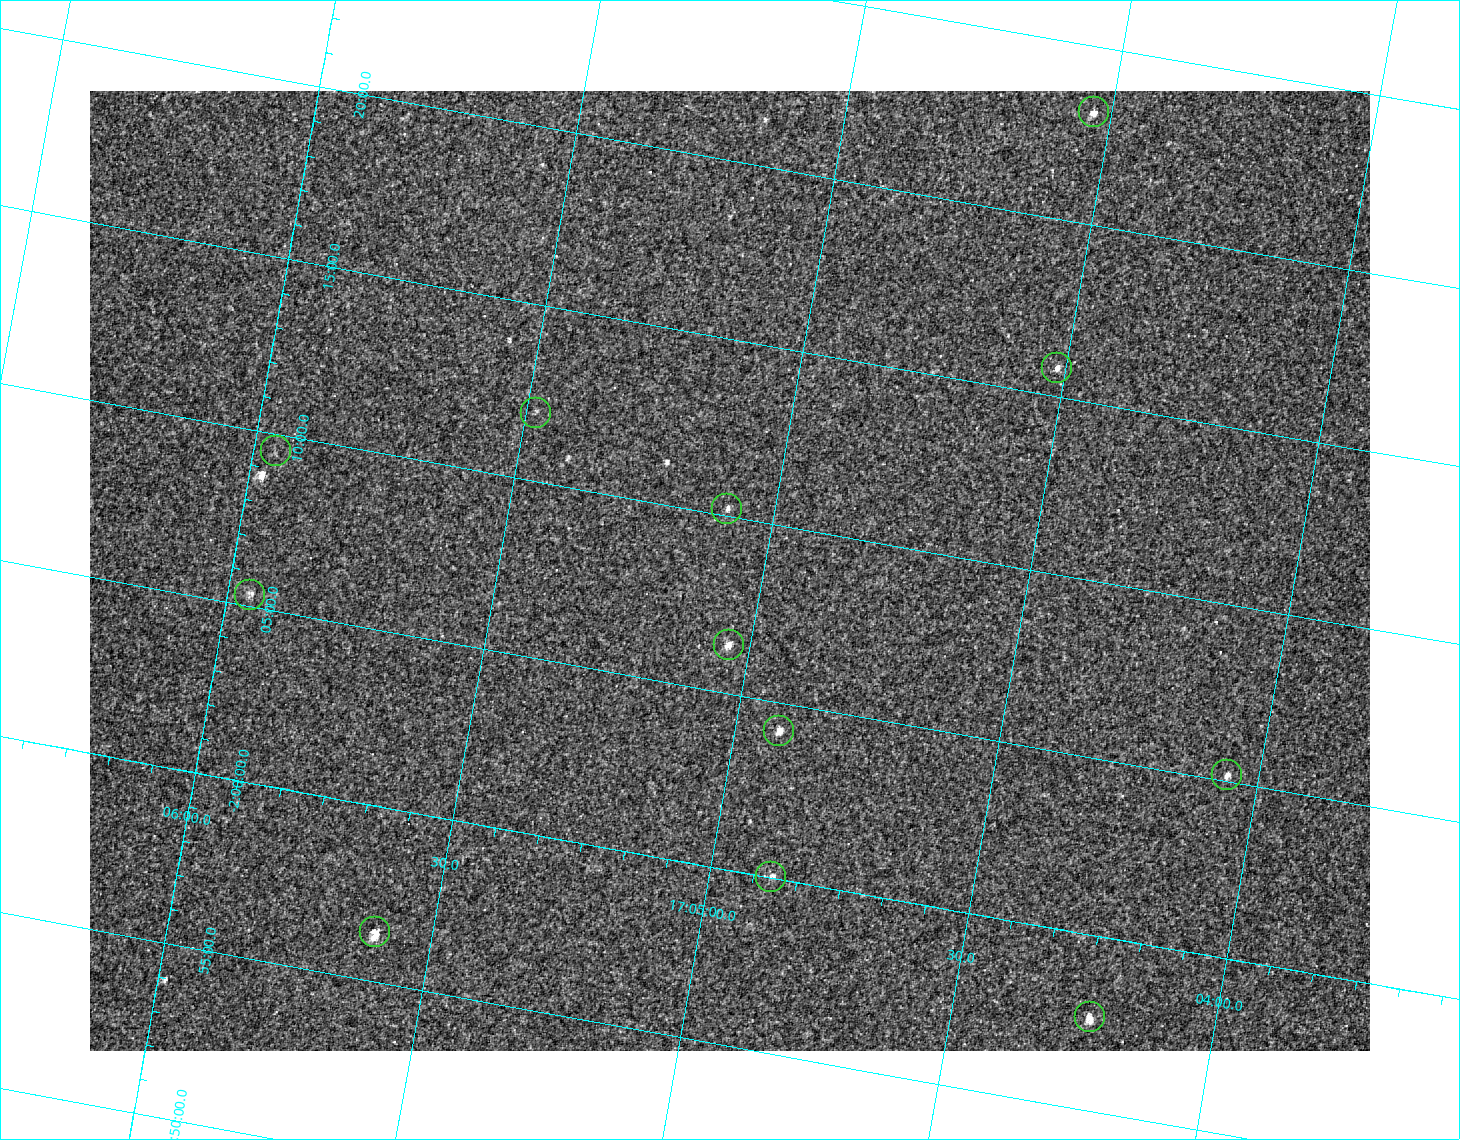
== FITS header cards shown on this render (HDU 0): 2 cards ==
NAXIS1  =                 1280 / image width
NAXIS2  =                  960 / image height

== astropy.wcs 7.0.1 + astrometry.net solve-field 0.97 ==
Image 1280 x 960 px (HDU 0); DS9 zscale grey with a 90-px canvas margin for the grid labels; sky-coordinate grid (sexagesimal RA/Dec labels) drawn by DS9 from the SOLVED WCS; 12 Tycho-2 reference stars matched to detected sources circled (green)
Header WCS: RA---TAN-SIP/DEC--TAN-SIP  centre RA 17:05:04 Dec -02:08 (256.27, -2.14 deg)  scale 1.72 arcsec/px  FOV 36.6' x 27.5'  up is +170 deg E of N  parity flipped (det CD > 0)
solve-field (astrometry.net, Tycho-2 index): VERIFIED the header's WCS against the Tycho-2 star catalogue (verified at 2 index scales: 10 matches each, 0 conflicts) and refined it, rather than solving blind
Solved WCS: RA---TAN-SIP/DEC--TAN-SIP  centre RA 17:05:04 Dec -02:08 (256.27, -2.14 deg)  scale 1.72 arcsec/px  FOV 36.6' x 27.5'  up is +170 deg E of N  parity flipped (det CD > 0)
The solver's refit moves the header's centre by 0.62 arcsec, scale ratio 1.001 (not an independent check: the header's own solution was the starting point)
Tycho-2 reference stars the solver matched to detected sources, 12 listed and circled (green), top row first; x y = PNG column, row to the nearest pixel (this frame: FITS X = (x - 90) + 1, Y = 960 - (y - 91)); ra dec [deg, ICRS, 3 dp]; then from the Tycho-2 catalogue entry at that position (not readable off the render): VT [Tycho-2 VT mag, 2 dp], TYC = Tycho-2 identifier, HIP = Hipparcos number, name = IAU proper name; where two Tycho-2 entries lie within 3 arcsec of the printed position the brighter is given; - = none
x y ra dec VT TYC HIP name
1094 112 256.133 -2.386 10.60 5068-1510-1 - -
1057 368 256.129 -2.263 11.48 5068-1435-1 - -
536 413 256.370 -2.199 12.34 5068-1559-1 - -
276 451 256.489 -2.159 11.74 5068-1349-1 - -
727 509 256.272 -2.170 11.68 5068-1350-1 - -
250 595 256.489 -2.089 11.24 5068-1351-1 - -
729 645 256.260 -2.106 10.73 5068-1636-1 - -
779 731 256.229 -2.070 10.02 5068-1254-1 - -
1227 775 256.015 -2.087 11.42 5068-1450-1 - -
771 877 256.221 -2.001 11.48 5068-1290-1 - -
375 932 256.402 -1.940 11.23 5068-1490-1 - -
1090 1017 256.059 -1.961 10.62 5068-1857-1 - -